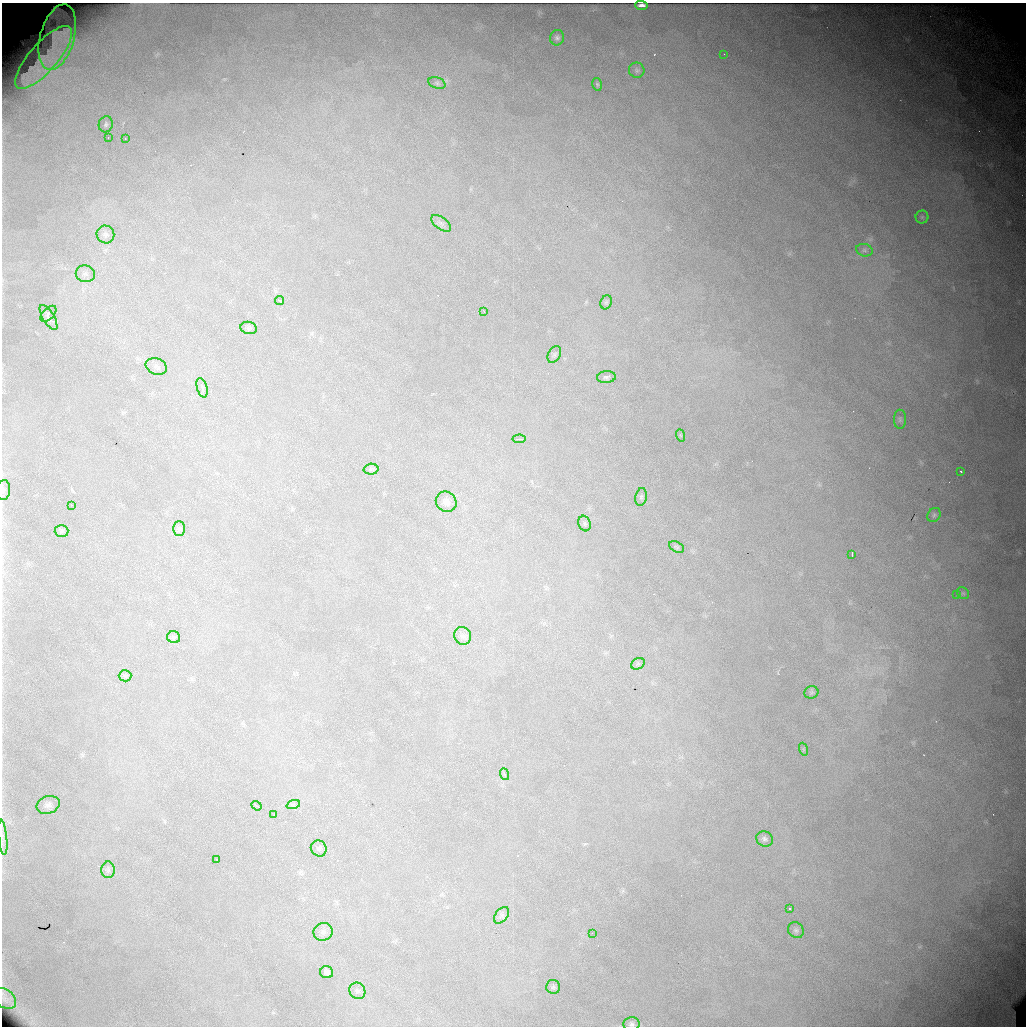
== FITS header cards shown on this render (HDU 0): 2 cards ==
NAXIS1  =                 1024 /fastest changing axis
NAXIS2  =                 1024 /next to fastest changing axis

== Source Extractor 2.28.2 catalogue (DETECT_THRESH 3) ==
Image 1024 x 1024 px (HDU 0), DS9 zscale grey, 1 PNG px = 1 image px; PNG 1028 x 1028 px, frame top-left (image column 1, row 1024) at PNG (2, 3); each listed source drawn as its Kron ellipse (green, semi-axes under 4 px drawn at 4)
Background 7820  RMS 77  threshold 230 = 3 sigma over >= 5 px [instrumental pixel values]
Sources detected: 69; all 69 listed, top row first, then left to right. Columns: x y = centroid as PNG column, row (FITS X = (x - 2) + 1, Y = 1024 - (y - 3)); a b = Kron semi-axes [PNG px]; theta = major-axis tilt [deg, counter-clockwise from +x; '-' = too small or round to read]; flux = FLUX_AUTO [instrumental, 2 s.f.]
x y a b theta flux
642 5 6 3 -1 21000
57 37 34 17 74 97000
557 38 8 7 - 16000
724 54 2 2 - 2900
44 57 40 14 49 150000
637 70 8 7 - 14000
437 83 9 5 -20 13000
597 84 6 5 - 8200
106 124 8 7 - 13000
108 138 3 2 - 6100
125 139 2 2 - 4200
922 217 6 6 - 11000
441 223 11 6 -38 21000
105 234 9 8 - 20000
864 250 8 6 -16 14000
85 274 9 8 - 23000
280 300 4 2 - 14000
606 302 7 5 68 10000
484 312 2 2 - 3500
48 314 10 5 45 15000
49 317 14 5 -59 23000
249 328 8 6 -15 11000
554 355 9 6 59 12000
156 366 11 8 -21 22000
606 377 9 6 4 14000
202 388 10 5 -75 12000
900 419 9 6 -90 14000
680 435 6 4 -70 7300
519 439 7 3 5 6400
371 469 7 5 2 9400
961 471 3 2 - 5000
3 490 10 7 84 17000
641 497 9 5 80 12000
446 502 11 9 -41 31000
71 505 2 2 - 16000
934 515 7 6 - 12000
584 524 8 6 -71 9800
179 529 7 6 - 12000
61 531 7 6 - 11000
677 547 8 5 -27 9400
852 554 4 2 - 4300
963 593 6 5 - 9500
956 594 3 2 - 4600
463 636 9 8 - 21000
174 637 6 6 - 10000
638 664 7 5 29 10000
125 676 6 6 - 9800
811 692 7 6 - 11000
803 749 7 4 -71 7300
504 774 6 4 -70 6100
48 805 12 8 19 27000
293 805 7 4 19 10000
257 806 5 2 - 8000
274 815 2 2 - 3600
3 837 18 3 -84 22000
764 839 8 7 - 18000
319 848 8 7 - 15000
217 859 3 2 - 10000
108 870 8 6 90 15000
790 909 3 3 - 12000
502 915 9 6 52 16000
796 930 8 7 - 15000
323 932 9 9 - 23000
592 933 3 2 - 4000
327 972 6 6 - 16000
553 987 7 7 - 11000
357 991 8 7 - 19000
4 998 13 9 -38 28000
632 1024 8 7 - 16000
At the frame edge (FLAGS 8, measured only in part): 5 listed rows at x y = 642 5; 3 490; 3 837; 4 998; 632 1024